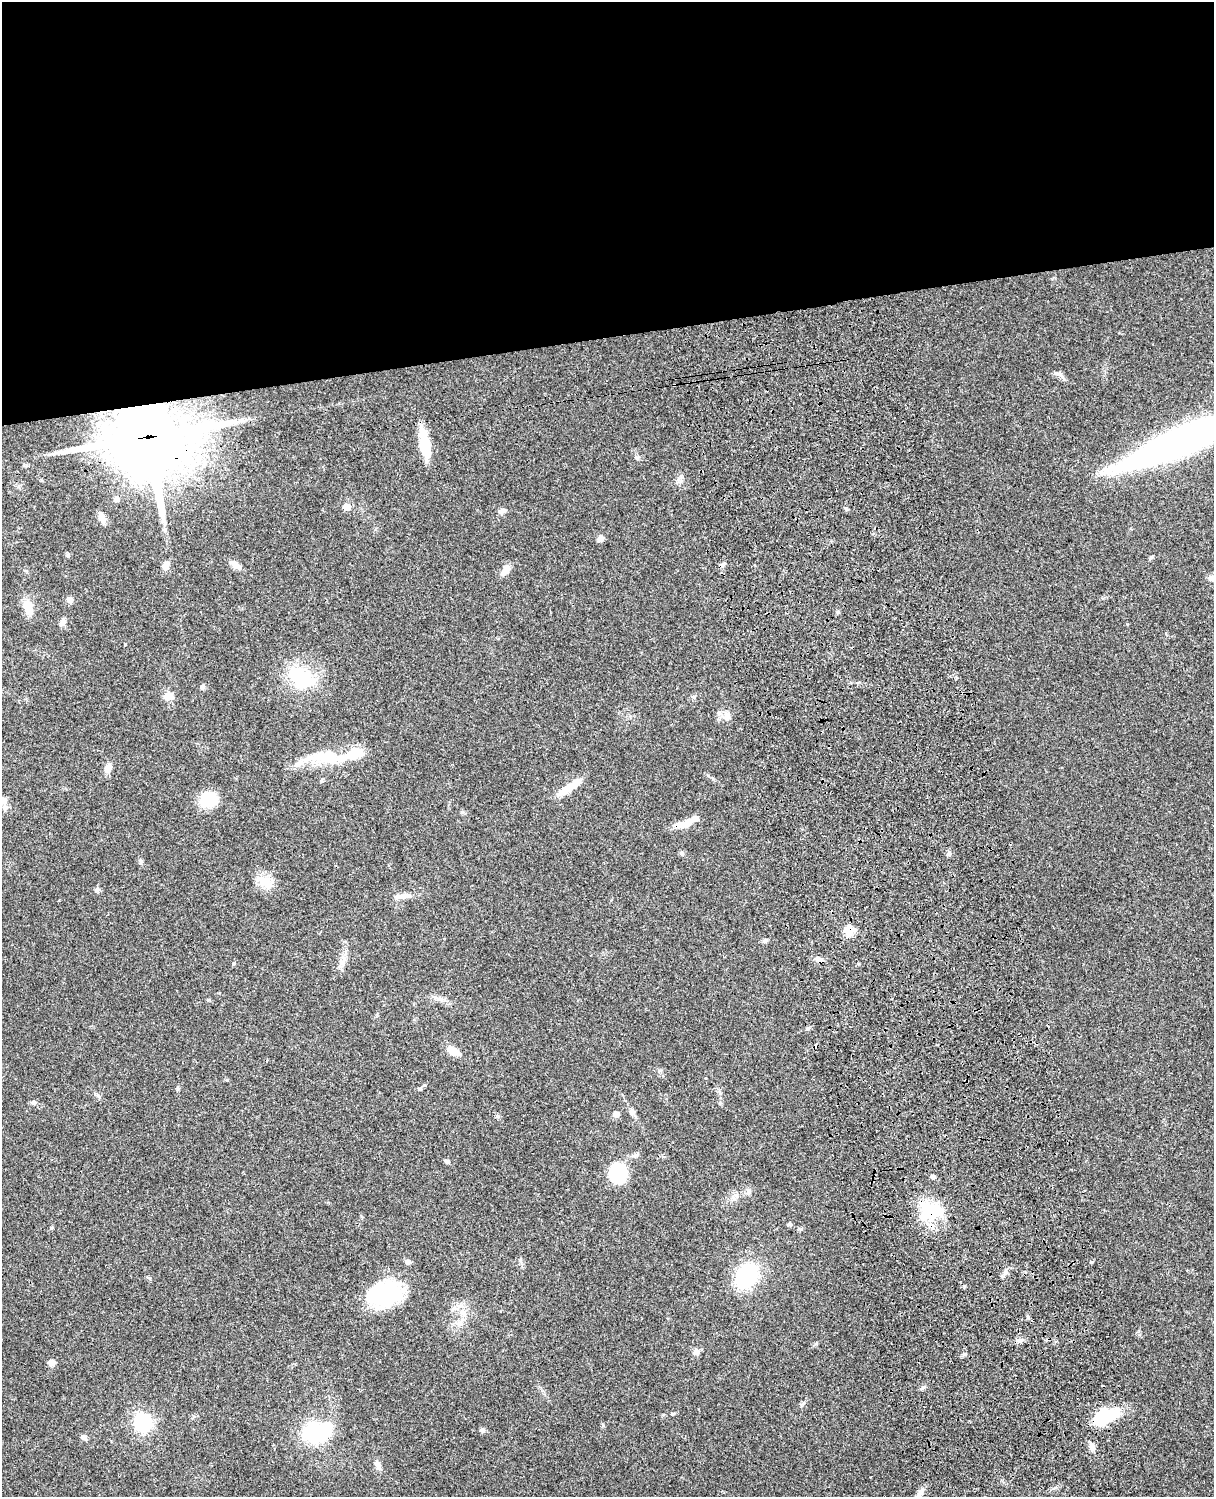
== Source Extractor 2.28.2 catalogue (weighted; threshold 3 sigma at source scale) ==
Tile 2 of 4 x 3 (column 2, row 1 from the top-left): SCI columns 1332-2543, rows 3269-4763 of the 5087 x 4928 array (HDU 1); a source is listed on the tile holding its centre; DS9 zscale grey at full resolution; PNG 1216 x 1499 px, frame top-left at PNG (2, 2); no overlay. Shown black and unused: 23% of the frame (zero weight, under 3 of 4 exposures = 6% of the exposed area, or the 3 px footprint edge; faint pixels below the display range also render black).
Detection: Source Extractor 2.28.2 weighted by HDU 2 'WHT'; one run over the whole footprint, this tile lists its part. Background 0.0799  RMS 0.0058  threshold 0.0263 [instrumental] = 3 sigma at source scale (4.5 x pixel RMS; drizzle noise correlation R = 1.50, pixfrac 1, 0.05/0.05 arcsec/px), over >= 5 px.
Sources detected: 75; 6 inside a brighter object's white glare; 2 cosmic-ray / hot-pixel residue — not listed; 2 inside a brighter listed object's ellipse — not listed separately; the other 65 listed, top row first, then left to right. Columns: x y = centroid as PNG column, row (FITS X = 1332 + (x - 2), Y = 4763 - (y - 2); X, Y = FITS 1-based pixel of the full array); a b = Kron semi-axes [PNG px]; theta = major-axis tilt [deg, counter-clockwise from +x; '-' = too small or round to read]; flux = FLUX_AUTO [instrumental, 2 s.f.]
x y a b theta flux
1058 374 16 4 -22 2.2
674 385 3 2 - 0.71
148 437 28 23 8 4500
1182 440 121 22 24 290
425 444 33 10 -79 18
117 499 8 7 - 1.7
347 507 8 6 9 4.7
502 511 10 6 5 1.7
102 518 13 8 -68 4
601 539 8 8 - 2
1151 557 6 4 43 0.75
166 564 10 9 - 2.6
235 565 15 8 -43 3.4
505 570 15 8 47 3.9
1213 578 13 6 -16 3.3
70 600 9 7 -33 1.9
28 607 22 11 -69 8.1
63 622 11 6 57 2.2
300 677 40 22 -30 31
202 687 7 6 - 1.4
169 696 10 8 9 5.1
727 717 11 9 80 3.3
328 757 42 16 -2 26
108 768 16 7 74 3.4
569 787 36 7 35 9.6
209 799 19 16 14 16
4 801 10 9 - 3.3
462 812 6 4 -17 0.81
683 824 22 9 16 8
681 853 8 4 -45 0.98
949 854 7 5 -73 1.4
263 881 23 13 -28 8.4
97 890 7 6 - 1.3
402 896 27 6 4 4.4
849 930 12 11 - 6.3
765 941 7 5 21 1.1
454 1051 14 8 -15 5.6
420 1089 6 3 -18 0.64
34 1103 7 5 1 1.2
632 1112 9 6 -81 1.9
616 1114 6 5 - 3.3
497 1116 7 4 -70 0.84
447 1161 6 5 - 1.4
618 1173 19 17 -85 27
933 1177 6 5 - 1.4
748 1192 10 5 77 1.5
931 1212 31 16 -40 20
790 1224 5 5 - 1.3
408 1262 7 6 - 1.9
1005 1272 6 5 - 1.4
747 1276 15 11 54 87
386 1294 35 26 32 45
463 1312 10 6 -63 2.9
1028 1317 6 4 -46 0.82
1020 1340 9 6 10 2.1
696 1351 9 8 - 2.6
52 1362 8 7 - 2.8
1101 1418 20 14 46 22
143 1422 8 8 - 180
482 1430 7 5 -7 1.4
315 1434 18 15 -36 48
83 1437 7 6 - 1.7
1092 1446 12 7 -67 2.9
377 1464 13 6 -65 2.5
920 1493 15 7 60 3.4
Overlapping masked pixels (flux is a lower limit): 6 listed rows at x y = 674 385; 148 437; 683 824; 849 930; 931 1212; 1101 1418
Isophote crosses this tile's border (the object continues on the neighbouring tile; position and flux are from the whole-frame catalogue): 3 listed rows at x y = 1182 440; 1213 578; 4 801
Unlisted compact peaks at least as high as the median listed source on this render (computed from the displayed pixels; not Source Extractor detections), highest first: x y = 603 1425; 672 1414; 1091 1262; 846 508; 964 1354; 234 963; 964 1286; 125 644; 637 458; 923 1387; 227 1080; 51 1228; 141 861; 68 556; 803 1403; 149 1278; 816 1344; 837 612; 694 697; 520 1260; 178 1089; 713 779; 859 964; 680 481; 1127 624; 1055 1488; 98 1096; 209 1000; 26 465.